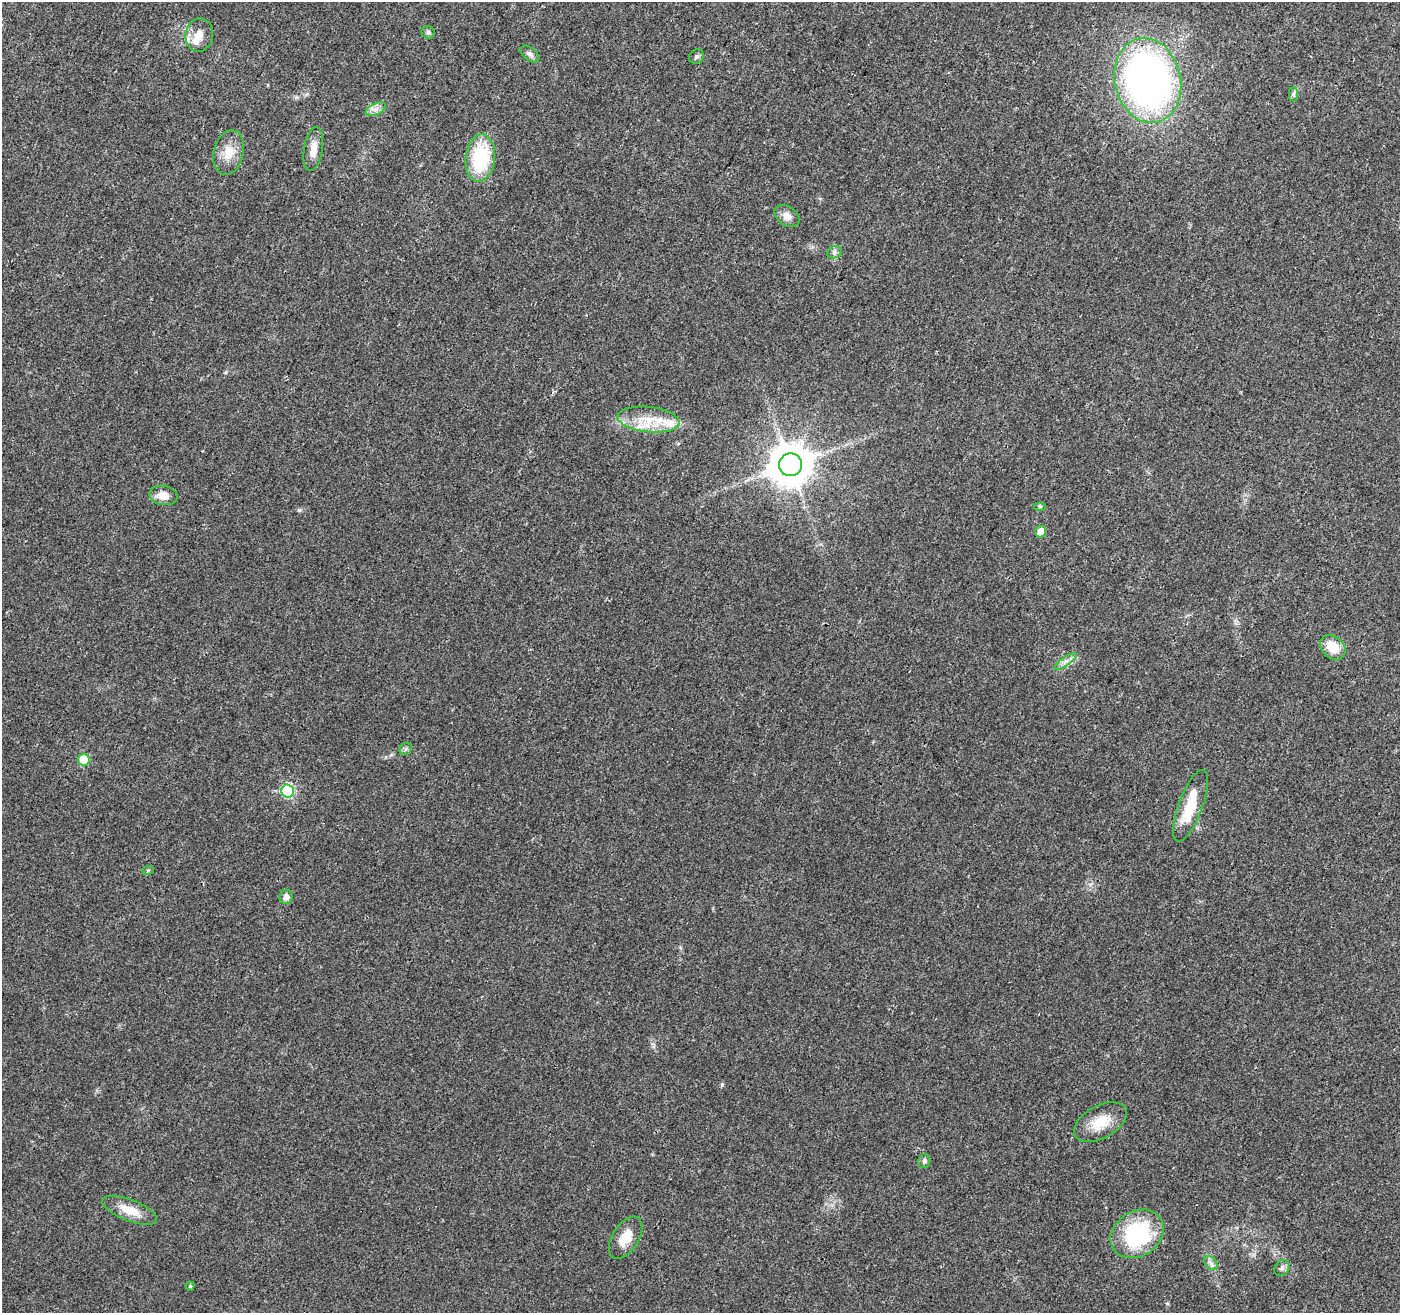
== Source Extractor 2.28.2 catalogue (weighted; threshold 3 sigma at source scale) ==
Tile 10 of 4 x 4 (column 2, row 3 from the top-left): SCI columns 1405-2802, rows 1524-2834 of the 5610 x 5733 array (HDU 1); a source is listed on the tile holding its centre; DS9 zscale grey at full resolution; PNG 1402 x 1315 px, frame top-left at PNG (2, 2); each listed source drawn as its Kron ellipse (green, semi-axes under 4 px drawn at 4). Shown black and unused: <1% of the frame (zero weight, under 3 of 4 exposures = <1% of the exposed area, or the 3 px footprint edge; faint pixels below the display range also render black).
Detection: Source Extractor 2.28.2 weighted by HDU 2 'WHT'; one run over the whole footprint, this tile lists its part. Background 0.0249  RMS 0.0031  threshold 0.0141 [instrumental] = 3 sigma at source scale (4.5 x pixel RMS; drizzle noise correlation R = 1.50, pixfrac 1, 0.0396/0.0396 arcsec/px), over >= 5 px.
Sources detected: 37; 1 inside a brighter object's white glare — neither listed nor drawn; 3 inside a brighter listed object's ellipse — not listed separately; the other 33 listed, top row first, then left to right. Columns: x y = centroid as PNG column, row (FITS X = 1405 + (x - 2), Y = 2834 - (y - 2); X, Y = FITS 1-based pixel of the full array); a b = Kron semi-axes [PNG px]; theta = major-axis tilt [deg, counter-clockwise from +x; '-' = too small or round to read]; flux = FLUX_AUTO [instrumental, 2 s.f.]
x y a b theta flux
428 32 7 6 - 0.72
199 35 17 14 81 3.7
530 54 11 6 -38 1.1
696 57 8 7 - 0.82
1148 80 43 33 -77 150
1293 94 7 4 -90 0.68
376 109 11 5 26 1.5
313 149 22 9 80 3.6
229 152 22 15 76 5.5
480 158 24 14 83 21
787 216 14 9 -35 2.5
834 252 8 6 22 0.85
649 420 31 12 -6 8.8
790 465 11 11 - 1100
163 495 14 9 -10 3.4
1040 506 6 4 0 0.44
1041 532 6 5 - 3.8
1333 647 14 10 -42 6.9
1065 661 13 4 36 1.3
406 749 7 5 47 0.67
84 760 6 6 - 12
288 791 6 6 - 37
1191 806 38 12 70 11
148 870 6 3 19 0.34
286 897 7 6 - 1.8
1100 1122 29 16 29 7.6
924 1161 7 6 - 0.88
130 1210 29 10 -21 5.8
1137 1234 28 22 33 31
626 1238 23 13 58 5.6
1211 1263 8 5 -46 1
1282 1268 8 7 - 1
190 1286 4 4 - 0.48
Unlisted compact peaks at least as high as the median listed source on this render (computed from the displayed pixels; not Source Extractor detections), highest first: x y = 722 1085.